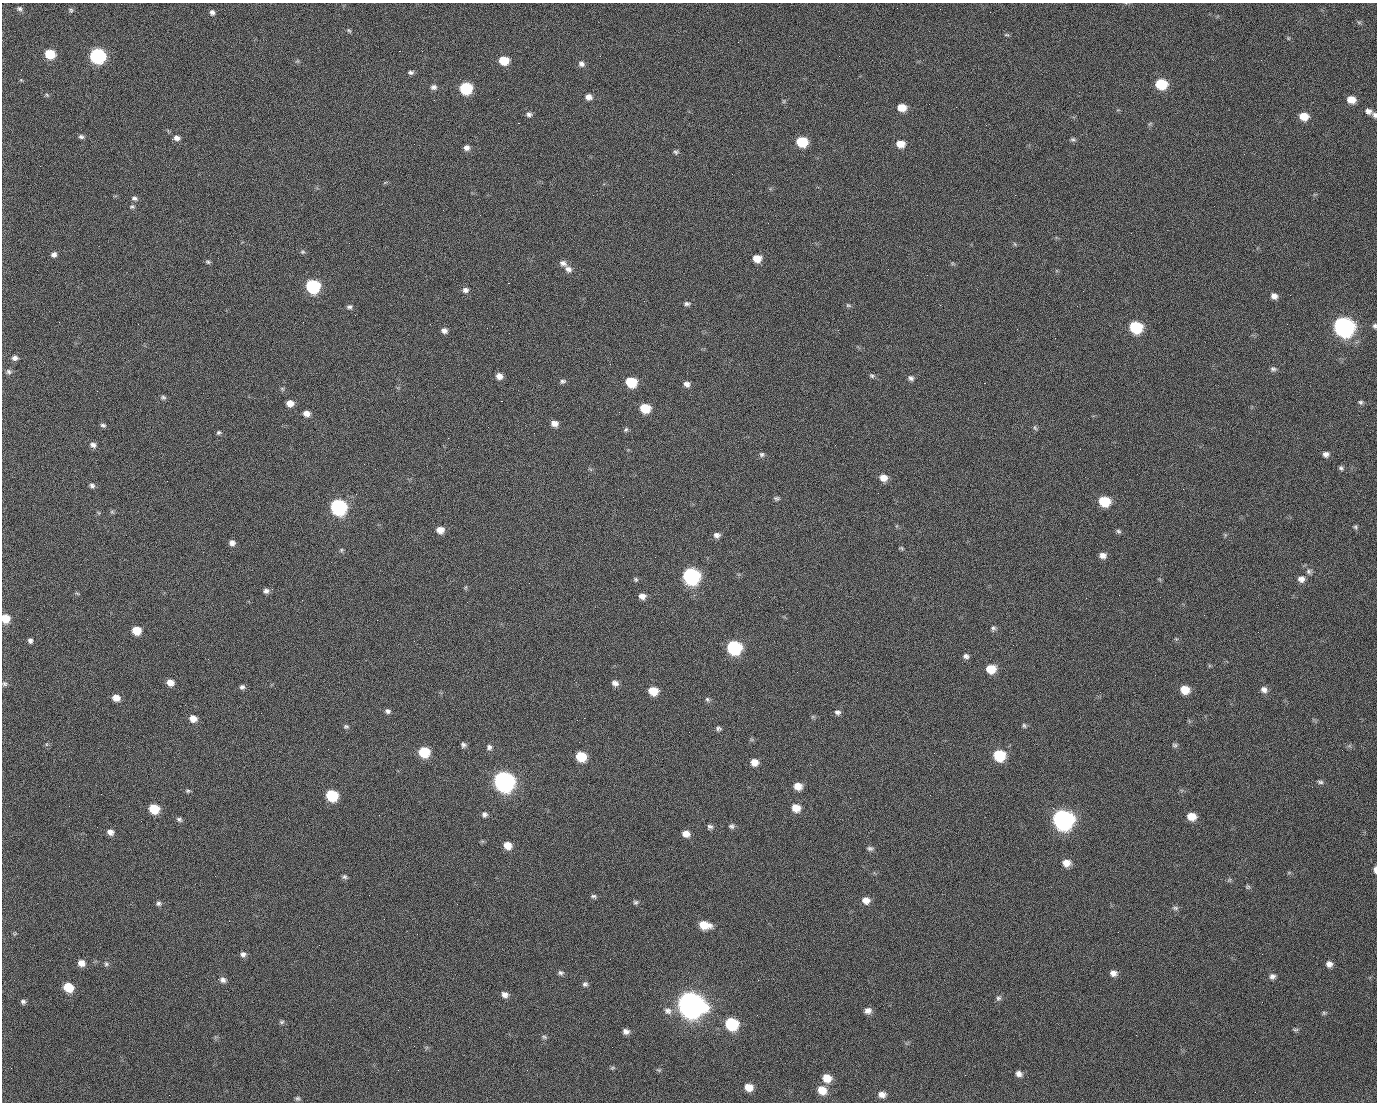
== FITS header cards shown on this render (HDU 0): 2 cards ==
NAXIS1  =                 1375 / length of data axis 1
NAXIS2  =                 1100 / length of data axis 2

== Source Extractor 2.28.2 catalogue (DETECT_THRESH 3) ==
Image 1375 x 1100 px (HDU 0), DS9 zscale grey, 1 PNG px = 1 image px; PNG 1379 x 1104 px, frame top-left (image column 1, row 1100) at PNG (2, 3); no overlay
Background 1520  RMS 33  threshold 98.1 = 3 sigma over >= 5 px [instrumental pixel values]
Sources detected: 219; all 219 listed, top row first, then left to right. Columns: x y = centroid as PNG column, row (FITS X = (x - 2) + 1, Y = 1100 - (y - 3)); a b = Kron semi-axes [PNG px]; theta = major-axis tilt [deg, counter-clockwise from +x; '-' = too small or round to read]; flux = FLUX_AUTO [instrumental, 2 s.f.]
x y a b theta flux
19 9 7 6 - 5.3e+03
71 12 5 3 - 6.9e+03
212 12 6 5 - 6.8e+03
990 12 2 2 - 1.7e+03
1359 22 6 4 -1 3.4e+03
349 31 6 4 -52 3.0e+03
1006 35 7 3 -8 2.9e+03
1288 38 6 3 -72 2.4e+03
399 51 2 2 - 2.6e+04
50 54 8 6 -17 7.0e+04
97 56 8 7 - 4.7e+05
1261 60 2 2 - 8.9e+02
504 61 8 6 -8 5.5e+04
581 64 8 7 - 8.7e+03
411 72 7 5 0 5.3e+03
21 80 4 4 - 2.2e+03
1161 84 8 7 - 9.8e+04
434 87 8 7 - 7.3e+03
466 88 8 7 - 1.7e+05
47 95 6 4 -45 2.9e+03
588 97 8 7 - 1.3e+04
498 99 2 2 - 1.3e+03
434 100 2 2 - 5.0e+03
1351 100 8 7 - 2.4e+04
784 101 6 4 72 2.9e+03
902 107 7 6 - 3.3e+04
1368 111 9 6 -25 1.0e+04
529 114 7 7 - 6.6e+03
1375 115 7 5 -77 5.6e+03
1304 116 8 7 - 3.4e+04
518 123 2 2 - 3.3e+04
81 137 7 5 -15 5.5e+03
177 138 8 7 - 1.0e+04
1073 139 7 5 -2 4.2e+03
802 142 8 7 - 8.7e+04
900 144 8 6 -6 2.9e+04
466 148 7 6 - 9.5e+03
676 152 6 6 - 4.4e+03
1015 195 2 2 - 7.5e+03
134 198 8 6 -14 6.2e+03
132 207 7 5 0 4.2e+03
480 215 2 2 - 9.7e+02
1015 244 6 4 -70 2.6e+03
303 252 7 5 0 3.9e+03
54 254 6 5 - 8.0e+03
757 258 7 6 - 3.0e+04
208 262 7 5 -20 3.9e+03
563 263 10 7 -30 9.7e+03
568 269 9 7 -32 1.1e+04
927 275 2 2 - 1.1e+03
508 283 2 2 - 5.7e+04
313 286 8 7 - 2.9e+05
465 290 8 7 - 7.9e+03
1083 291 3 2 - 3.9e+03
1290 295 3 2 - 2.3e+03
1274 296 7 6 - 1.1e+04
687 304 9 6 0 6.2e+03
848 305 8 5 -18 3.9e+03
349 307 7 5 14 5.3e+03
355 315 2 2 - 1.4e+03
59 322 3 2 - 1.7e+03
1287 324 2 2 - 1.5e+03
1375 326 6 5 - 4.5e+03
1136 327 8 7 - 1.7e+05
1343 327 10 9 - 1.3e+06
444 331 7 6 - 9.1e+03
15 358 7 6 - 8.5e+03
1273 369 8 6 -9 5.7e+03
9 372 8 7 - 6.8e+03
499 376 7 7 - 1.5e+04
872 376 6 5 - 4.1e+03
911 378 8 6 -40 6.8e+03
563 381 8 6 13 5.3e+03
631 382 8 7 - 8.6e+04
984 383 2 2 - 1.7e+04
687 384 8 7 - 9.6e+03
97 391 3 2 - 1.7e+03
163 397 7 6 - 4.8e+03
501 401 3 2 - 5.8e+04
1360 402 6 6 - 4.5e+03
290 403 7 6 - 1.8e+04
645 408 8 7 - 6.4e+04
619 412 2 2 - 1.0e+03
306 414 8 6 -22 1.3e+04
554 423 8 6 -9 1.4e+04
103 425 7 5 -17 4.9e+03
1035 428 8 4 -63 3.7e+03
626 430 7 5 49 4.2e+03
219 433 6 5 - 4.0e+03
93 445 8 7 - 8.7e+03
762 454 7 6 - 5.2e+03
1326 454 7 6 - 8.6e+03
1341 468 7 5 -44 4.5e+03
883 478 8 7 - 2.0e+04
92 486 7 6 - 5.9e+03
623 497 2 2 - 3.4e+03
777 498 8 5 -6 4.7e+03
1104 501 8 7 - 8.4e+04
338 507 9 8 - 5.3e+05
112 512 6 4 -18 3.4e+03
1355 527 6 5 - 3.8e+03
440 530 8 7 - 1.9e+04
1118 531 7 5 -32 4.2e+03
717 535 8 7 - 9.2e+03
232 543 6 6 - 9.9e+03
902 548 6 4 -36 2.9e+03
341 550 6 5 - 3.3e+03
1103 555 8 6 -9 1.2e+04
655 557 2 2 - 9.2e+02
1309 571 8 8 - 7.8e+03
691 576 9 8 - 6.2e+05
636 579 5 5 - 3.6e+03
1301 579 9 9 - 1.2e+04
466 587 6 4 71 2.8e+03
266 591 8 6 4 8.1e+03
77 593 6 3 -19 2.6e+03
642 596 7 6 - 1.3e+04
5 618 7 7 - 4.0e+04
27 619 2 2 - 2.2e+03
377 620 2 2 - 1.3e+04
993 628 7 6 - 5.1e+03
136 630 7 7 - 3.9e+04
1176 639 5 5 - 2.7e+03
30 641 6 5 - 6.4e+03
414 641 2 2 - 1.1e+03
734 647 9 8 - 2.9e+05
966 656 7 6 - 7.1e+03
991 669 9 8 - 4.3e+04
170 682 8 7 - 1.8e+04
615 683 8 6 -16 1.1e+04
4 684 7 6 - 4.7e+03
242 687 6 6 - 6.3e+03
1185 690 8 7 - 3.5e+04
1264 690 9 7 -34 1.1e+04
653 691 8 7 - 4.2e+04
116 698 7 6 - 1.9e+04
707 699 7 6 - 4.9e+03
388 711 7 6 - 6.5e+03
837 712 8 6 -7 7.2e+03
193 719 8 7 - 1.9e+04
1024 725 7 5 -85 4.0e+03
346 726 7 5 7 4.1e+03
718 729 7 6 - 4.9e+03
463 745 6 5 - 6.1e+03
1175 745 7 6 - 4.9e+03
489 747 7 7 - 6.9e+03
424 752 8 7 - 9.0e+04
934 753 3 2 - 1.8e+03
999 755 9 8 - 1.1e+05
581 756 8 7 - 6.6e+04
754 762 7 7 - 1.9e+04
504 781 10 9 - 1.4e+06
1320 782 8 5 -8 4.8e+03
798 786 8 7 - 2.3e+04
188 791 7 5 3 3.7e+03
101 794 2 2 - 2.7e+03
332 795 8 7 - 1.3e+05
930 795 2 2 - 8.8e+03
796 808 8 7 - 2.7e+04
1053 808 2 2 - 1.8e+04
154 809 8 7 - 6.8e+04
484 814 7 7 - 7.1e+03
1191 816 8 7 - 2.8e+04
179 819 8 5 -32 5.5e+03
1063 819 10 9 - 1.4e+06
732 826 7 6 - 5.9e+03
710 827 7 7 - 6.1e+03
110 832 8 7 - 1.2e+04
686 834 8 7 - 1.8e+04
507 845 8 7 - 2.5e+04
870 848 9 6 -6 5.8e+03
1066 863 9 8 - 2.2e+04
1375 870 7 3 -90 9.2e+03
344 877 7 6 - 5.3e+03
1229 880 7 4 45 3.5e+03
1248 887 7 6 - 3.9e+03
594 896 8 5 -14 4.8e+03
866 900 8 7 - 1.7e+04
636 902 6 6 - 4.5e+03
158 903 7 6 - 5.8e+03
457 904 3 2 - 2.0e+03
1175 908 9 6 -7 5.6e+03
704 925 12 7 -12 4.1e+04
1118 932 2 2 - 2.8e+03
243 954 8 7 - 8.1e+03
610 959 2 2 - 2.8e+03
81 963 7 7 - 1.7e+04
106 964 7 6 - 5.2e+03
1329 964 7 7 - 1.0e+04
561 973 8 6 -19 5.7e+03
1113 973 8 7 - 1.2e+04
1272 976 8 7 - 8.4e+03
223 980 9 7 -36 9.5e+03
758 980 3 2 - 2.6e+03
585 984 7 7 - 6.0e+03
68 987 8 7 - 5.5e+04
505 995 8 7 - 1.1e+04
998 998 8 6 32 5.6e+03
23 1002 7 6 - 5.7e+03
690 1004 12 10 -23 3.1e+06
668 1011 11 9 -22 1.2e+04
868 1011 8 7 - 1.3e+04
1324 1013 6 5 - 3.4e+03
282 1022 7 5 3 4.2e+03
732 1024 9 8 - 1.7e+05
1295 1029 10 4 -4 3.8e+03
626 1031 7 6 - 9.8e+03
1136 1035 2 2 - 1.1e+03
544 1037 7 5 -18 4.4e+03
613 1068 8 5 19 3.6e+03
527 1070 2 2 - 9.7e+02
659 1070 6 4 -12 3.7e+03
1019 1074 7 6 - 9.8e+03
827 1078 8 7 - 3.2e+04
749 1087 8 7 - 2.7e+04
822 1090 9 8 - 3.4e+04
882 1094 8 7 - 1.3e+04
169 1095 2 2 - 5.9e+03
297 1098 6 6 - 4.3e+03
At the frame edge (FLAGS 8, measured only in part): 4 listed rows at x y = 1375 115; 1375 326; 5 618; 1375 870